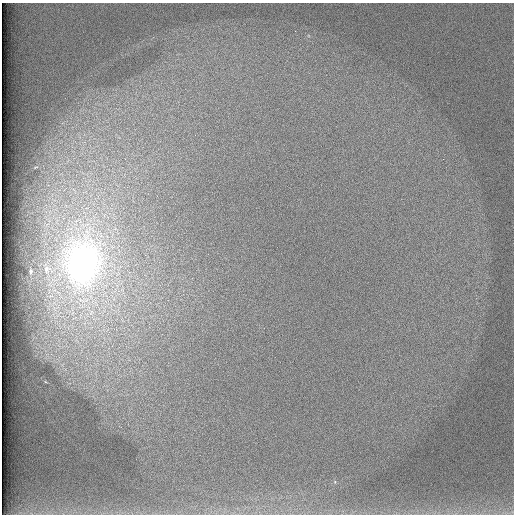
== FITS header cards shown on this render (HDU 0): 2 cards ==
NAXIS1  =                  512 /
NAXIS2  =                  512 /

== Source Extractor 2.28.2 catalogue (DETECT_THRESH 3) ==
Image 512 x 512 px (HDU 0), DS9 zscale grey, 1 PNG px = 1 image px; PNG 516 x 516 px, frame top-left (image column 1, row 512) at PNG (2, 3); no overlay
Background 98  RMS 2.8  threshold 8.44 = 3 sigma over >= 5 px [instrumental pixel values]
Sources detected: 3; all 3 listed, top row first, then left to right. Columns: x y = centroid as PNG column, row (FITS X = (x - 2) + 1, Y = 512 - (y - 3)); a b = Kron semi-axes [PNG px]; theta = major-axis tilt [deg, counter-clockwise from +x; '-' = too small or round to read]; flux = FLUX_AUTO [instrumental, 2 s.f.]
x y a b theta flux
82 263 27 21 85 100000
46 269 11 7 76 1100
31 271 3 3 - 290